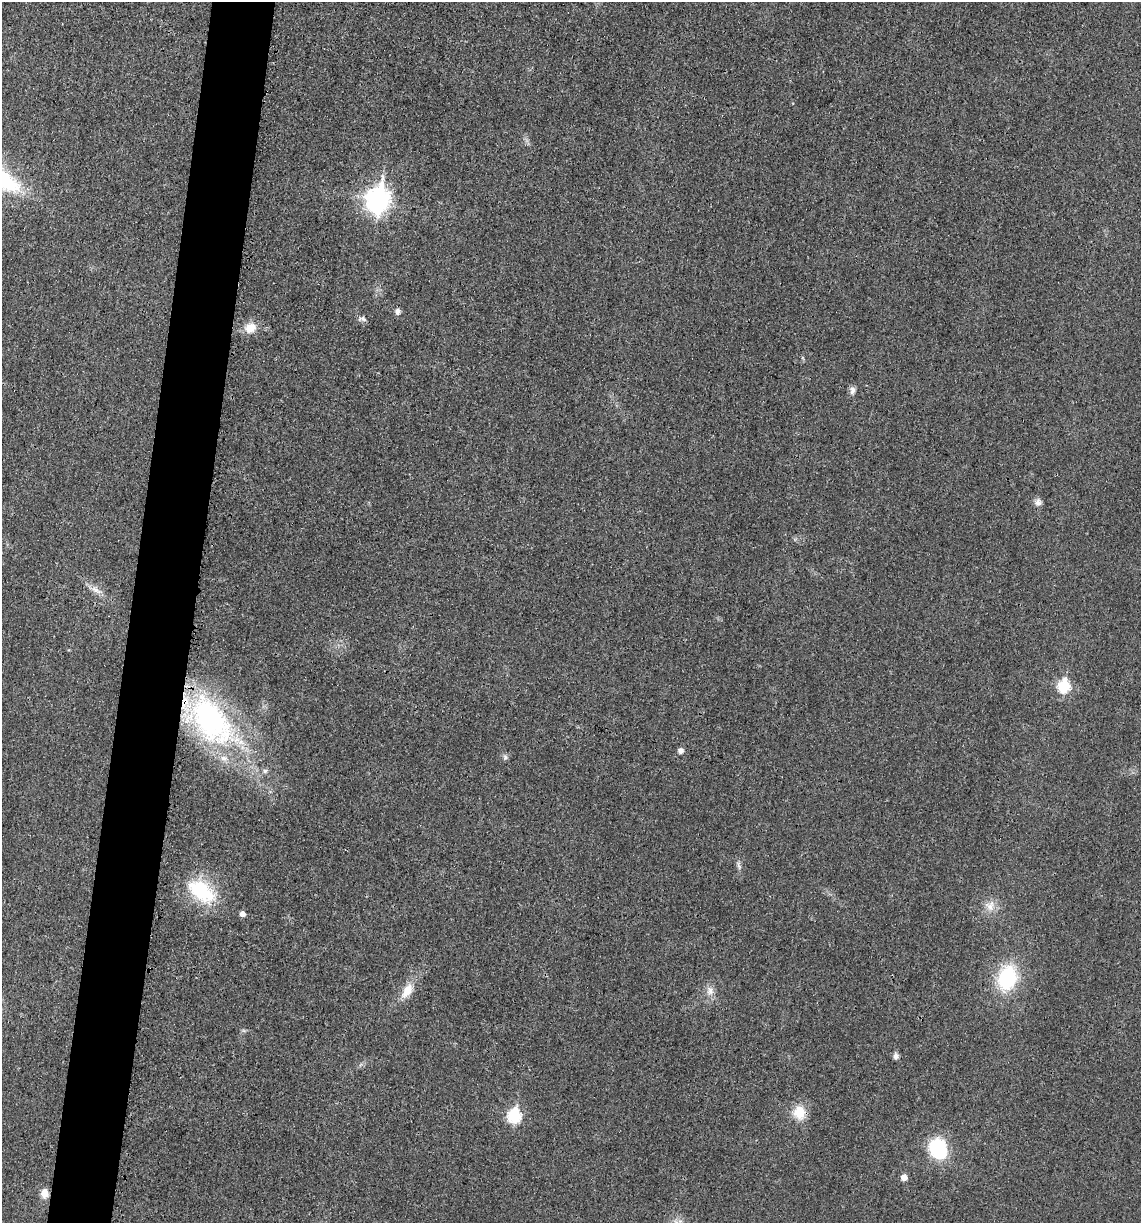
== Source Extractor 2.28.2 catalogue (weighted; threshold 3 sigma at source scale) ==
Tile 7 of 4 x 4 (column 3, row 2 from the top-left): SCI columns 2396-3534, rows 2452-3672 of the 4922 x 4903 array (HDU 1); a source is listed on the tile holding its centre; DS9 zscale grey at full resolution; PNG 1143 x 1225 px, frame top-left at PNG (2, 2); no overlay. Shown black and unused: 6% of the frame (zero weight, under 3 of 4 exposures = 1% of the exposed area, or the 3 px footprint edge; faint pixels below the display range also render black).
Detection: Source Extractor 2.28.2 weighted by HDU 2 'WHT'; one run over the whole footprint, this tile lists its part. Background 0.0292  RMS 0.0058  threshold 0.0262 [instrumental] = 3 sigma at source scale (4.5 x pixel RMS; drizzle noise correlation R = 1.50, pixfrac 1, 0.05/0.05 arcsec/px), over >= 5 px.
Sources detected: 26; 1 inside a brighter listed object's ellipse — not listed separately; the other 25 listed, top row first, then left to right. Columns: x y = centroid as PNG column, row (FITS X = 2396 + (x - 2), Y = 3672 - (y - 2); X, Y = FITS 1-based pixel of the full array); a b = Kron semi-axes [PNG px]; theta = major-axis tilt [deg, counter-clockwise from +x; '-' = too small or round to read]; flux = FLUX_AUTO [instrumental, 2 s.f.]
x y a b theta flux
378 200 11 9 79 410
398 311 6 5 - 3
362 319 11 6 -8 2
250 328 13 11 24 9.1
852 390 11 7 82 2.5
1038 502 10 9 - 2.8
96 590 19 7 -28 4.8
1064 686 7 6 - 48
211 720 70 38 -50 140
681 750 6 5 - 3
505 757 8 6 -74 1.6
265 771 7 6 - 1.8
739 865 13 5 -75 2
201 891 41 23 -36 38
990 906 16 15 - 7.3
242 914 5 5 - 3.5
1007 978 24 17 74 49
710 990 13 11 -90 4.6
407 991 21 11 57 9.3
896 1056 8 6 90 2.4
799 1113 18 16 -77 12
514 1115 7 6 - 68
938 1149 19 16 -65 43
904 1177 5 5 - 4.7
44 1193 11 9 -85 5.5
Overlapping masked pixels (flux is a lower limit): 1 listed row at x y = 211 720